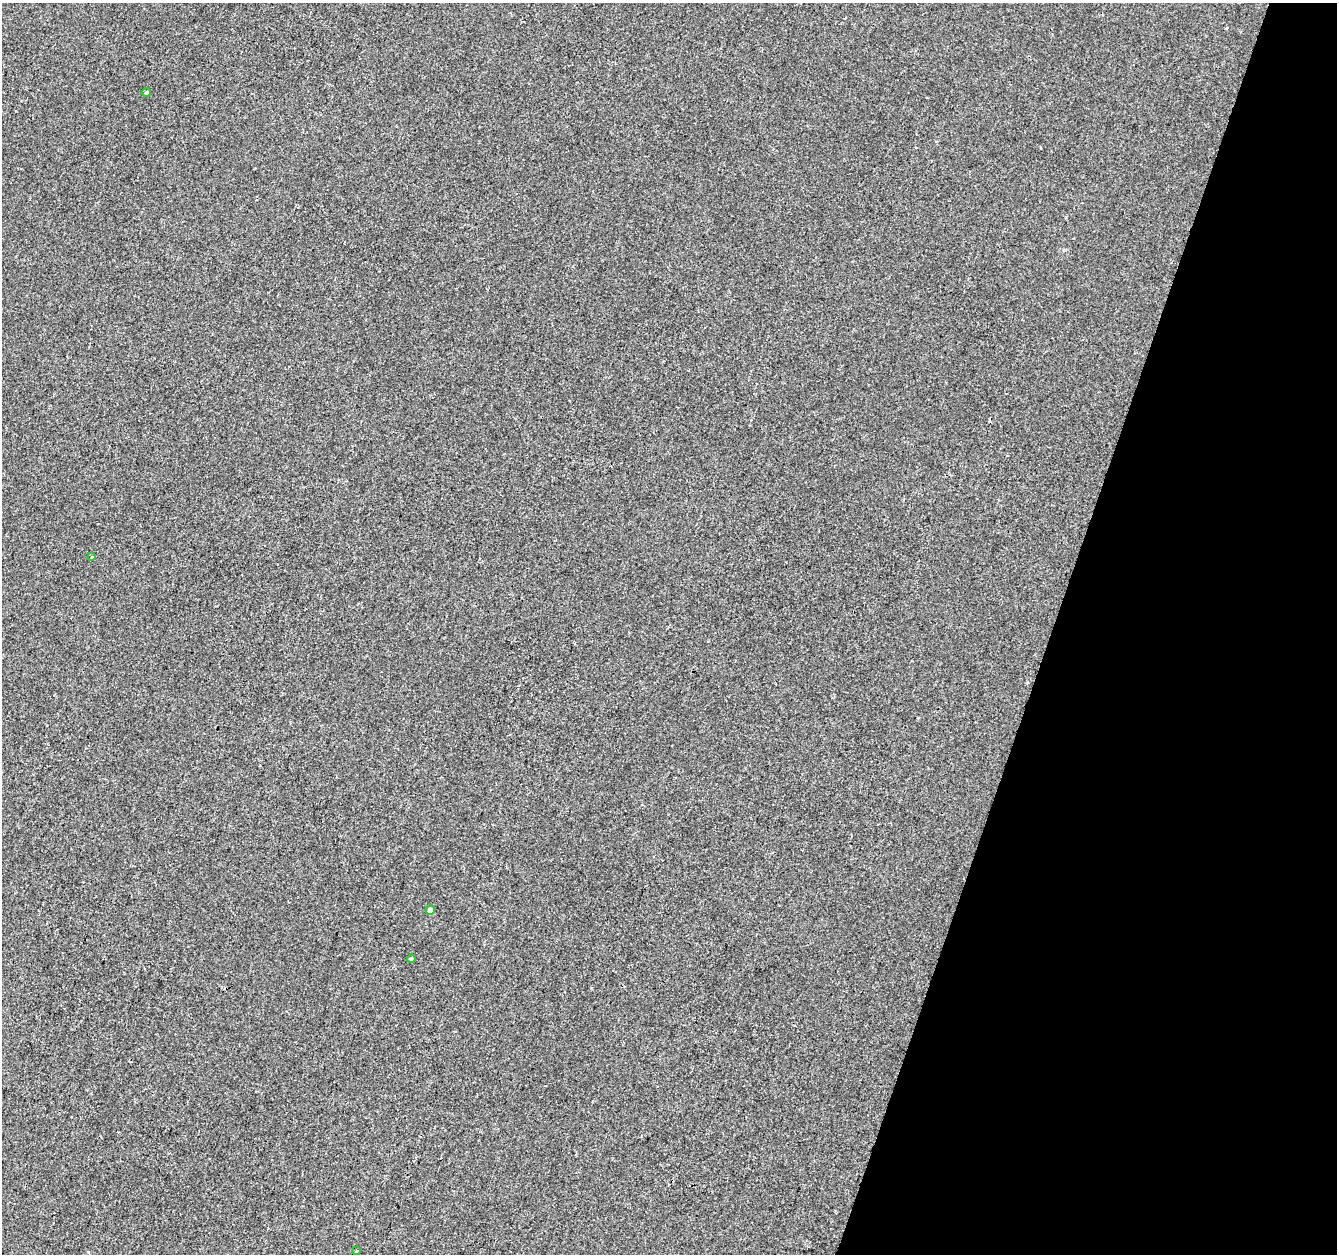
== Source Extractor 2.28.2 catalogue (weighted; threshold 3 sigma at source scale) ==
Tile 8 of 4 x 4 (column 4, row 2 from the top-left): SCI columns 4005-5339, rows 2723-3974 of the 5346 x 5506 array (HDU 1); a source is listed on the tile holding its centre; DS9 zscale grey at full resolution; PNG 1339 x 1256 px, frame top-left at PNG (2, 3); each listed source drawn as its Kron ellipse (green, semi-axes under 4 px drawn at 4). Shown black and unused: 21% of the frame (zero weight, under 2 of 3 exposures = <1% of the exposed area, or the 3 px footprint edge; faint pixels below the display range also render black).
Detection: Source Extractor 2.28.2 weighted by HDU 2 'WHT'; one run over the whole footprint, this tile lists its part. Background 1.34e-04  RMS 0.0042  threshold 0.0189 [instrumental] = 3 sigma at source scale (4.5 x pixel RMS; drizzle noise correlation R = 1.50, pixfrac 1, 0.0396/0.0396 arcsec/px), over >= 5 px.
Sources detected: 6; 1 cosmic-ray / hot-pixel residue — neither listed nor drawn; the other 5 listed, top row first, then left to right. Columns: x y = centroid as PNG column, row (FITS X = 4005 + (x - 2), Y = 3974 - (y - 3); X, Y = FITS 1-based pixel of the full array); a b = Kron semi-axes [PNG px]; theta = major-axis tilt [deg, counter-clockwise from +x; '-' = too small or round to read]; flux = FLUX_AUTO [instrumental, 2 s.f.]
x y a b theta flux
146 92 5 4 - 1.2
92 557 3 3 - 0.54
430 910 5 4 - 2.8
411 959 4 3 - 1
357 1251 3 2 - 0.52